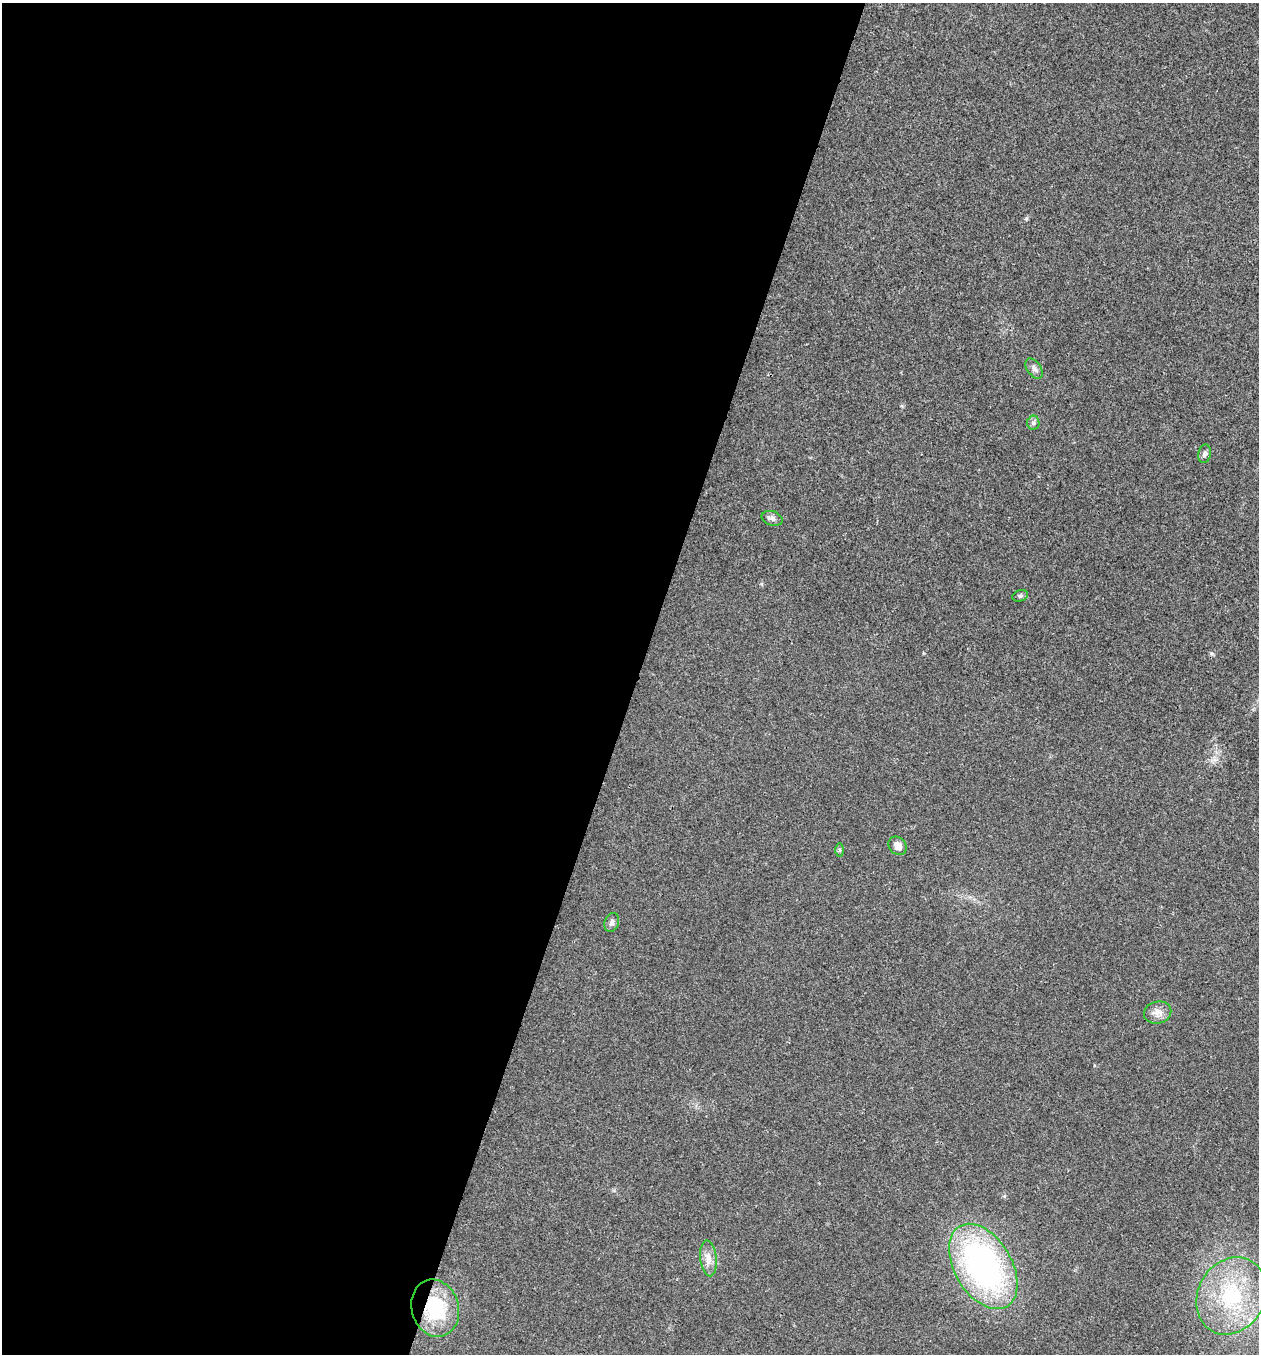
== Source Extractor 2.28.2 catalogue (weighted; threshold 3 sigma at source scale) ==
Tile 5 of 4 x 4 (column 1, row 2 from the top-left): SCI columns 136-1392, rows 2710-4061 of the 5432 x 5416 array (HDU 1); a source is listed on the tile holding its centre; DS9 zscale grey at full resolution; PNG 1261 x 1356 px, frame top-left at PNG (2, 3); each listed source drawn as its Kron ellipse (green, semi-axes under 4 px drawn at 4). Shown black and unused: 51% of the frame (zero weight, under 3 of 4 exposures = <1% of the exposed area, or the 3 px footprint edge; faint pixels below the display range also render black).
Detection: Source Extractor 2.28.2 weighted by HDU 2 'WHT'; one run over the whole footprint, this tile lists its part. Background 0.0239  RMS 0.0041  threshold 0.0185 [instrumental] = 3 sigma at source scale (4.5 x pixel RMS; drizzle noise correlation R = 1.50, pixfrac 1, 0.05/0.05 arcsec/px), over >= 5 px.
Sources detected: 13; all 13 listed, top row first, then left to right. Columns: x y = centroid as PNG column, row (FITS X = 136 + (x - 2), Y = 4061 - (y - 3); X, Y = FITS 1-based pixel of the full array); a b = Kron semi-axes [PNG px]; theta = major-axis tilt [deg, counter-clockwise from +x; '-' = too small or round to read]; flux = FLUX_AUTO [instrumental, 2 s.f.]
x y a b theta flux
1034 369 11 6 -55 1.6
1033 423 7 6 - 1
1205 454 9 6 78 1.2
772 518 11 7 -19 1.6
1020 596 8 5 19 0.89
898 846 10 8 -47 3
839 850 7 4 90 0.66
612 922 9 7 68 1.3
1158 1012 14 11 13 3.3
708 1258 18 8 -84 3.7
983 1266 47 28 -59 120
1232 1296 40 33 59 39
435 1308 29 23 -74 26
Overlapping masked pixels (flux is a lower limit): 1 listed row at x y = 435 1308
Unlisted compact peaks at least as high as the median listed source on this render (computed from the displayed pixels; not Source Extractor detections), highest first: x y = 1026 218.